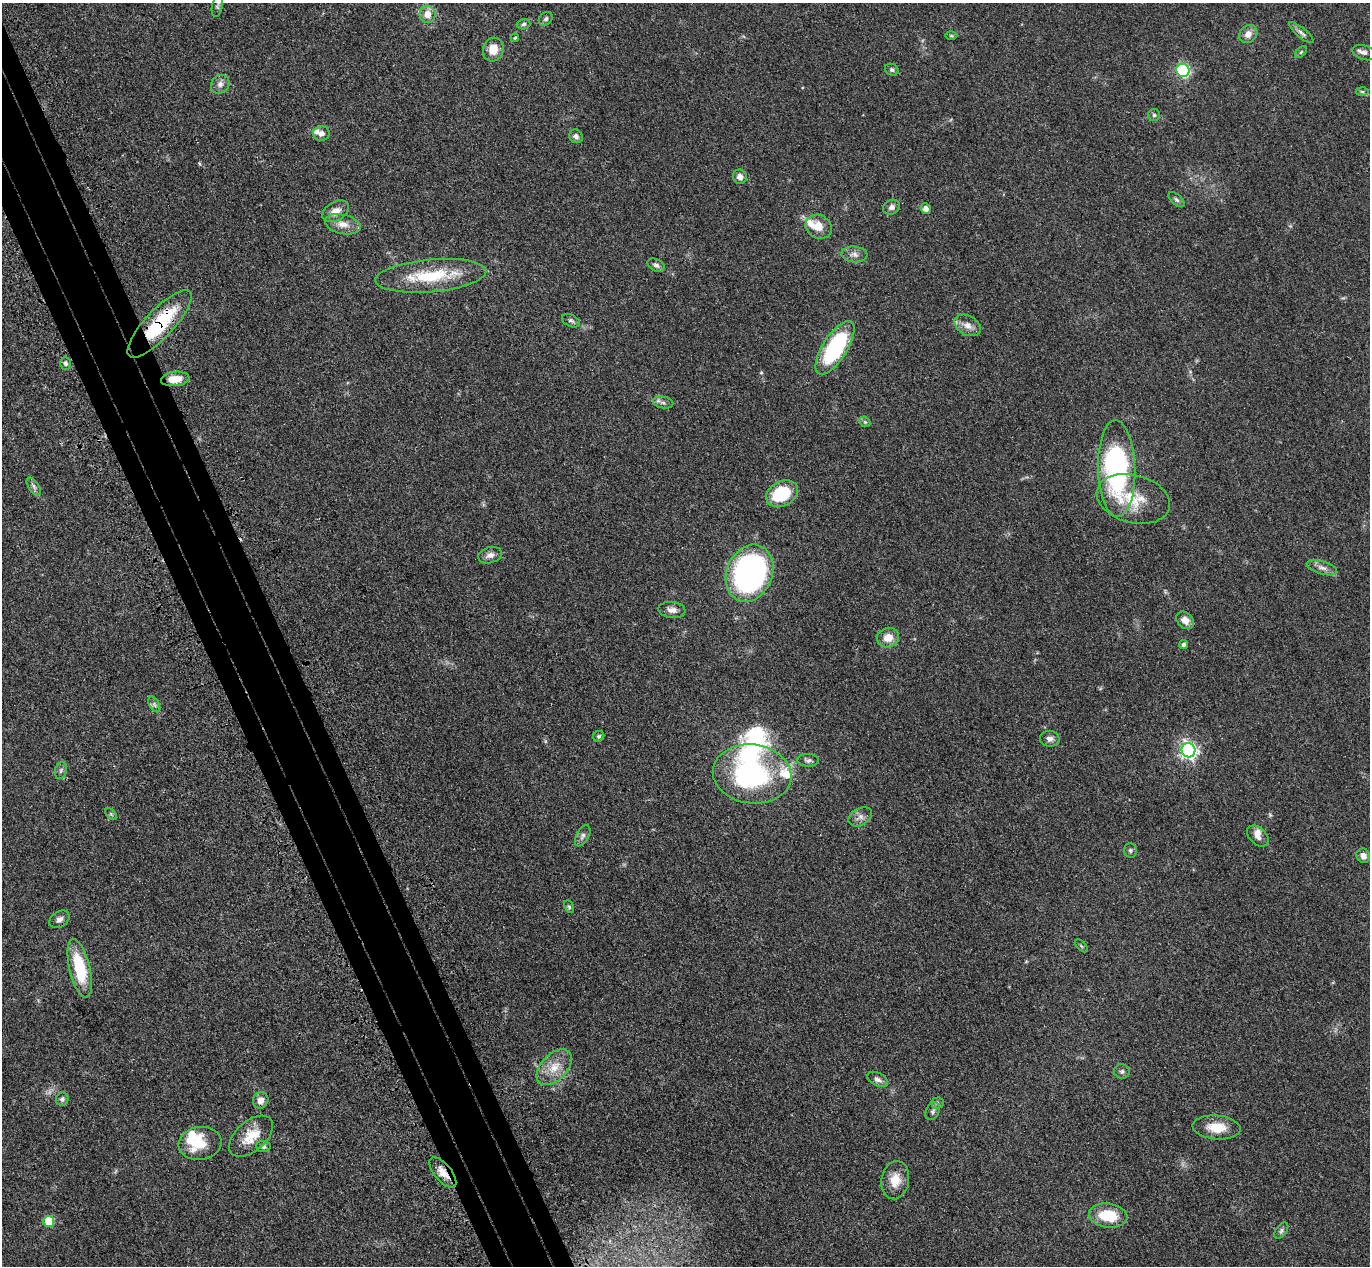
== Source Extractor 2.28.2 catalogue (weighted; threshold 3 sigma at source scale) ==
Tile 11 of 4 x 4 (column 3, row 3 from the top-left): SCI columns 2826-4193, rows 1620-2883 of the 5650 x 5635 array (HDU 1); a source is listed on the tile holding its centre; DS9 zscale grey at full resolution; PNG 1372 x 1268 px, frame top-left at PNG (2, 3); each listed source drawn as its Kron ellipse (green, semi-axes under 4 px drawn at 4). Shown black and unused: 5% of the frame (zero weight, under 3 of 4 exposures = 6% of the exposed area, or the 3 px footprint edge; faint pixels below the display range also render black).
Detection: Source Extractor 2.28.2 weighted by HDU 2 'WHT'; one run over the whole footprint, this tile lists its part. Background 0.0388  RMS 0.0049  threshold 0.0222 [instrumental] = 3 sigma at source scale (4.5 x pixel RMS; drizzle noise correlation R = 1.50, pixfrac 1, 0.05/0.05 arcsec/px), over >= 5 px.
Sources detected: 88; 1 too faint to see at this stretch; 2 inside a brighter object's white glare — neither listed nor drawn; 5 inside a brighter listed object's ellipse — not listed separately; the other 80 listed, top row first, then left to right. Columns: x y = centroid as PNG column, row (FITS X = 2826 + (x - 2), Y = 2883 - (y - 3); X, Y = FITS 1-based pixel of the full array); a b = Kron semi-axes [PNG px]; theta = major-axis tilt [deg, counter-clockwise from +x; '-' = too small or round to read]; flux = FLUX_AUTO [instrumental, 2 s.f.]
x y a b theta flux
217 6 11 5 77 1.1
427 14 8 8 - 5.4
546 19 8 6 44 1.2
524 24 7 5 18 0.99
1301 33 15 5 -40 1.7
1248 34 10 8 44 3.4
951 36 6 4 -1 0.59
515 38 4 3 - 0.53
493 49 12 10 74 6.4
1301 52 7 4 45 0.66
1364 53 12 7 -17 2.2
892 70 7 5 -25 0.97
1183 70 7 6 - 56
220 84 10 8 47 2.4
1362 92 6 4 -3 0.8
1154 115 6 6 - 0.89
321 133 8 7 - 2.4
576 136 7 6 - 1.9
740 177 7 7 - 2.8
1176 200 9 5 -41 1.1
892 207 9 7 28 1.8
926 209 5 5 - 2.9
336 211 14 9 31 4.3
343 224 18 9 -13 4.9
819 227 14 11 -29 6.5
854 254 13 8 -5 2.7
656 265 9 6 -28 1.7
431 276 55 16 5 26
571 321 9 6 -26 1.3
160 324 44 14 47 35
968 325 14 9 -30 3.8
835 348 30 12 58 53
65 363 6 5 - 1.2
175 379 14 7 6 6.9
663 403 10 6 -9 1.5
865 422 6 4 -44 0.78
1117 468 48 18 -88 95
34 486 10 5 -55 1.5
782 494 17 12 28 22
1133 499 37 24 -15 18
490 555 12 8 16 2.5
1322 568 16 6 -17 2.7
750 573 29 23 68 150
672 610 13 8 -7 2.8
1185 620 10 7 -45 3.7
888 638 11 9 18 5.7
1184 645 4 4 - 1.2
154 704 8 5 -60 1.3
599 736 6 5 - 0.77
1050 739 10 8 -5 2.2
1188 750 7 7 - 160
808 760 11 6 -1 1.5
61 770 8 6 74 1.3
752 774 39 29 -7 67
111 814 7 4 -45 0.67
860 817 12 8 29 2.7
583 836 11 6 61 1.7
1258 836 12 8 -42 2.7
1130 850 7 6 - 1
1363 856 7 6 - 2.5
569 907 7 4 -63 0.77
59 919 11 7 33 2.1
1081 946 8 3 -46 0.58
80 968 30 10 -77 23
554 1067 21 13 46 8.7
1122 1071 8 7 - 1.3
878 1079 11 6 -27 2
62 1099 7 6 - 1.1
261 1100 8 7 - 3.8
937 1103 6 5 - 1
933 1111 9 6 63 1.4
1217 1127 24 12 -4 9.6
251 1136 26 15 41 9.6
200 1143 21 16 8 14
263 1147 7 5 -5 1.2
443 1173 18 8 -51 5.5
895 1180 19 14 82 7.5
1108 1215 19 12 -8 17
49 1221 5 5 - 22
1281 1231 9 5 54 1.1
Overlapping masked pixels (flux is a lower limit): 2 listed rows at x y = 160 324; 443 1173